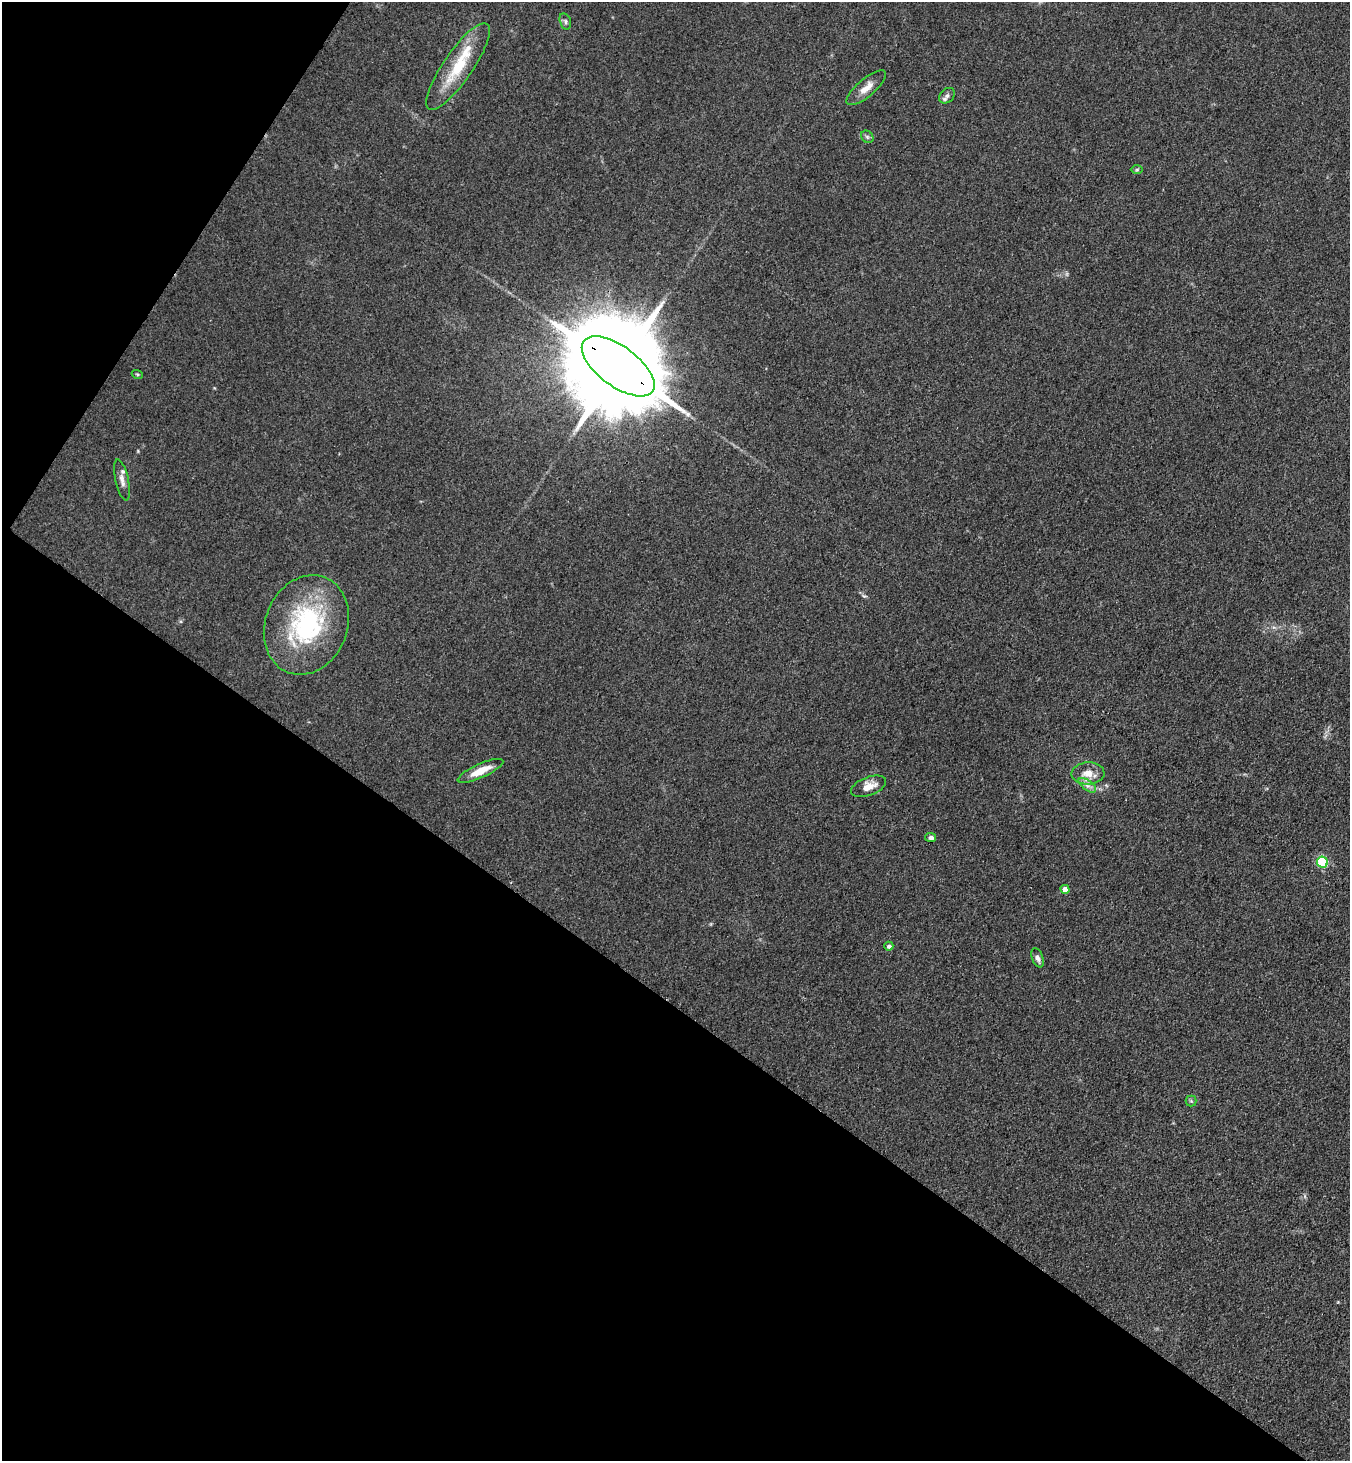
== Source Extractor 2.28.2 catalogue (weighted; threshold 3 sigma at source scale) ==
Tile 9 of 4 x 4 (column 1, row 3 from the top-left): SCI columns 200-1547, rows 1495-2953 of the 5929 x 5908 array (HDU 1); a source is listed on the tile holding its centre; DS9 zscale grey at full resolution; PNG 1352 x 1463 px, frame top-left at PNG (2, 2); each listed source drawn as its Kron ellipse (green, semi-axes under 4 px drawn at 4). Shown black and unused: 36% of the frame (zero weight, under 3 of 4 exposures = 5% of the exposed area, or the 3 px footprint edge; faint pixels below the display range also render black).
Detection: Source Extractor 2.28.2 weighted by HDU 2 'WHT'; one run over the whole footprint, this tile lists its part. Background 0.184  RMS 0.0086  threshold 0.0387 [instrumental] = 3 sigma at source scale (4.5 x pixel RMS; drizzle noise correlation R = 1.50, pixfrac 1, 0.05/0.05 arcsec/px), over >= 5 px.
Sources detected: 21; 1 inside a brighter listed object's ellipse — not listed separately; the other 20 listed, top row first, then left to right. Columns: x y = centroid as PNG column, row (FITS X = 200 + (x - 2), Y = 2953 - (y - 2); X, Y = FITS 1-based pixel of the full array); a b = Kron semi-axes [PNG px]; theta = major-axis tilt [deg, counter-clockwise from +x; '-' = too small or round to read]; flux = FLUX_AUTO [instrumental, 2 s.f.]
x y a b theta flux
565 21 8 5 -73 2.1
458 66 52 14 55 39
866 88 25 9 40 9.9
947 96 9 6 44 3.2
867 137 7 5 -45 1.8
1137 170 6 4 2 1.1
618 366 42 20 -36 27000
137 374 5 3 - 0.94
122 480 21 6 -77 5.8
306 625 51 41 68 120
480 771 25 7 24 13
1088 773 16 11 2 10
1087 785 10 5 -36 3.6
868 786 18 9 21 9.7
931 838 5 4 - 2.7
1322 862 5 5 - 57
1065 889 4 4 - 6.5
889 946 4 4 - 3.1
1037 958 10 5 -69 3.6
1191 1101 5 5 - 1.3
Overlapping masked pixels (flux is a lower limit): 1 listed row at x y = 618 366